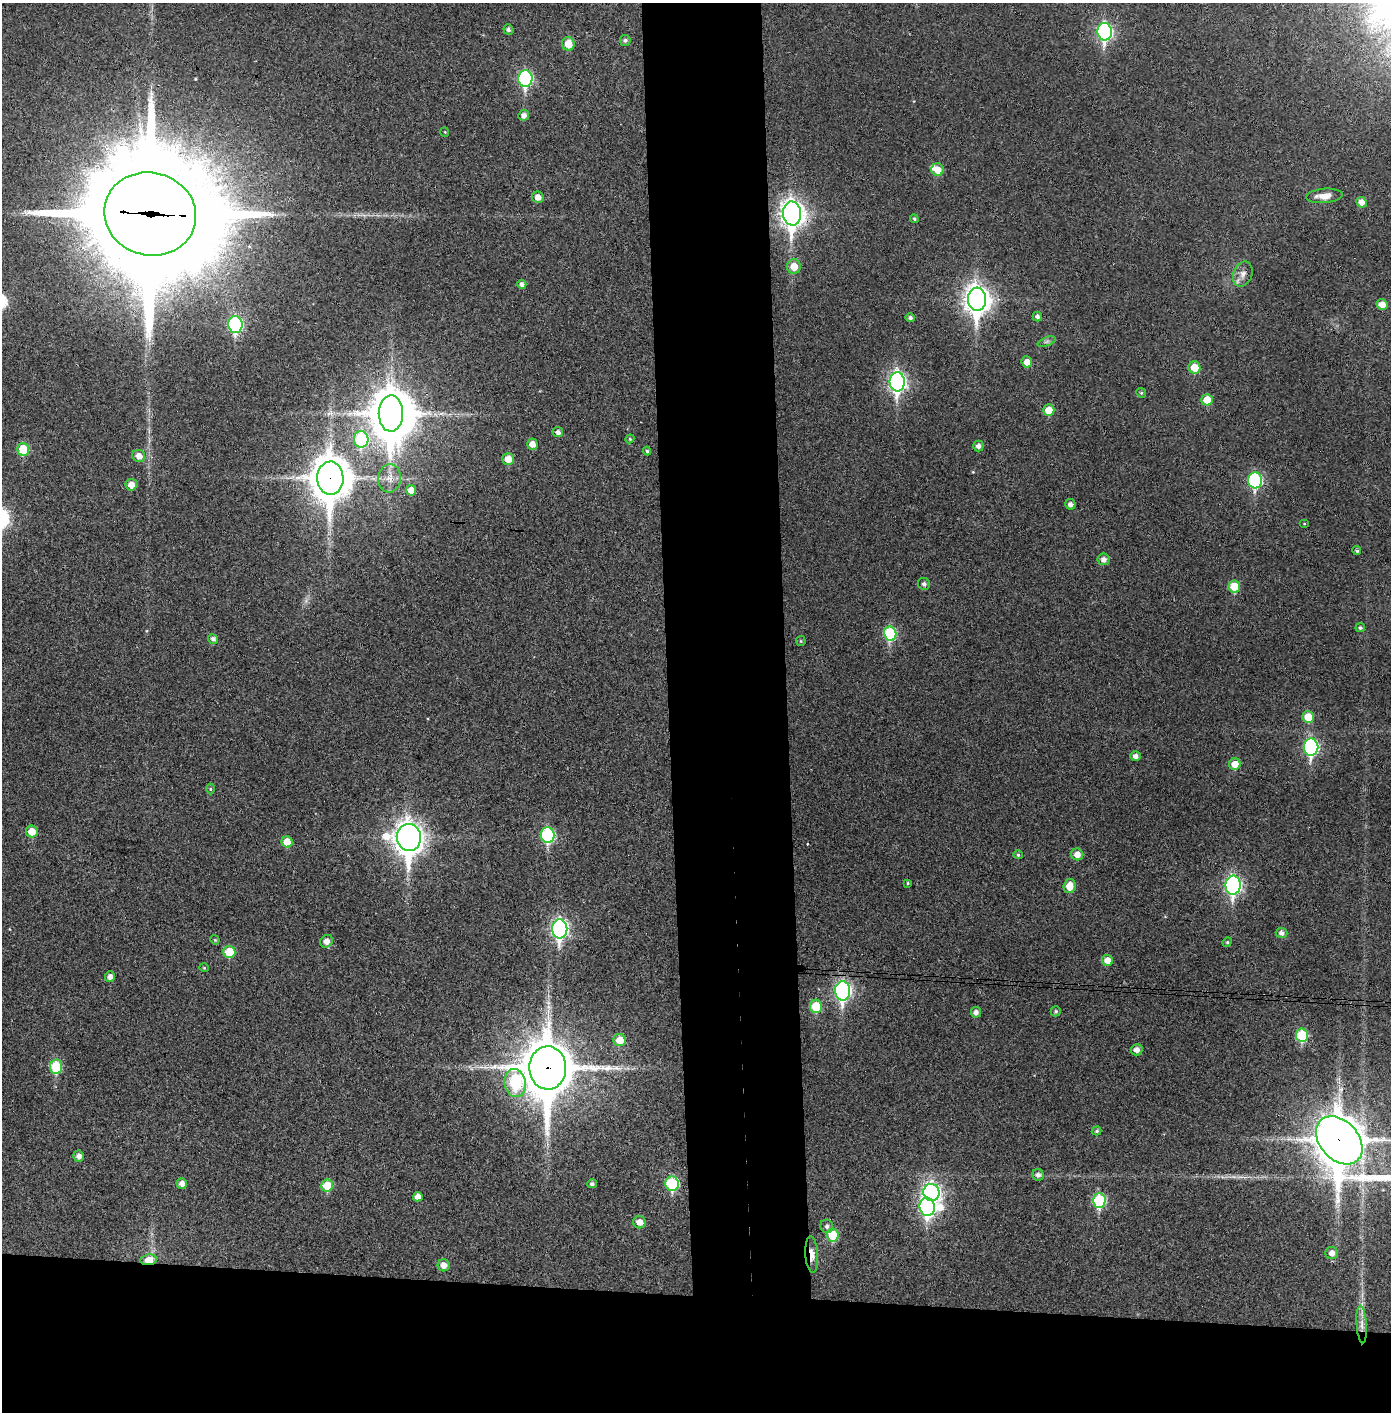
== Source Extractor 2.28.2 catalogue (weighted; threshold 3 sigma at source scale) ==
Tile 8 of 3 x 3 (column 2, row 3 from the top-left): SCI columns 1469-2857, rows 5-1414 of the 4323 x 4241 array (HDU 1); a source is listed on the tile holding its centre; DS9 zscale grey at full resolution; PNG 1393 x 1414 px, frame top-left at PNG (2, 3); each listed source drawn as its Kron ellipse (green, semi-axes under 4 px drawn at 4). Shown black and unused: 16% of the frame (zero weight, under 3 of 4 exposures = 6% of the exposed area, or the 3 px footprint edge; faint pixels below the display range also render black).
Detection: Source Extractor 2.28.2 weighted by HDU 2 'WHT'; one run over the whole footprint, this tile lists its part. Background 0.0472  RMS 0.0056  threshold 0.0254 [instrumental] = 3 sigma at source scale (4.5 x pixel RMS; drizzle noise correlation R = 1.50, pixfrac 1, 0.05/0.05 arcsec/px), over >= 5 px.
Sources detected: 112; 3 inside a brighter object's white glare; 1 cosmic-ray / hot-pixel residue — neither listed nor drawn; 1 inside a brighter listed object's ellipse — not listed separately; the other 107 listed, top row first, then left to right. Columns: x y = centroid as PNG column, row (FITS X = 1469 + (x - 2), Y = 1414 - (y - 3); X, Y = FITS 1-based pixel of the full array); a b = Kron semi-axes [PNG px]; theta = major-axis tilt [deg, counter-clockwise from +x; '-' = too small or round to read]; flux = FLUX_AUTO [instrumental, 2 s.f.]
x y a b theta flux
508 30 5 5 - 1.3
1105 32 9 7 -87 120
625 40 5 5 - 1.2
568 44 7 6 - 7.7
525 79 8 7 - 72
524 115 5 5 - 2.3
445 132 5 3 - 0.42
938 170 6 6 - 6.2
1325 196 18 7 4 5.9
538 197 6 5 - 3.5
1362 202 5 5 - 3.9
150 214 46 41 -14 20000
792 214 12 9 -86 410
914 219 4 3 - 0.69
794 266 7 7 - 7.4
1243 274 13 9 68 3.8
522 284 5 4 - 2
977 299 11 9 -86 560
1382 305 5 5 - 5
1037 316 5 4 - 1.6
910 318 5 4 - 1.5
235 325 8 7 - 75
1047 342 9 3 21 1.1
1027 362 5 5 - 4.8
1194 367 6 6 - 9.1
897 382 9 7 -87 190
1141 393 5 4 - 0.77
1207 400 5 5 - 9.6
1049 410 5 5 - 9.3
391 413 18 12 88 1700
558 432 5 5 - 2
361 439 8 7 - 39
630 439 4 4 - 0.65
532 444 5 5 - 4.3
978 446 5 5 - 2.2
23 449 6 6 - 18
647 451 4 4 - 0.79
139 456 6 6 - 4.1
508 459 6 6 - 6.4
330 478 16 13 -89 1500
390 478 14 11 86 5.4
1255 480 8 7 - 70
131 485 6 6 - 4.6
411 490 5 5 - 4.5
1070 504 5 5 - 2.2
1304 524 5 3 - 0.54
1357 551 4 4 - 1.1
1104 559 6 6 - 2.6
924 584 6 6 - 1.6
1234 587 6 5 - 14
1360 628 4 4 - 0.99
890 634 7 6 - 39
213 639 5 4 - 1.8
801 641 5 5 - 0.65
1308 717 6 5 - 12
1311 747 8 7 - 96
1135 756 5 4 - 2.3
1235 764 6 5 - 6.6
210 789 5 3 - 0.66
32 831 6 6 - 7.8
548 835 8 7 - 59
409 837 13 12 - 680
287 842 5 5 - 9.2
1077 854 6 6 - 4.3
1018 855 5 4 - 0.8
908 883 4 3 - 0.6
1233 885 9 7 87 140
1070 886 7 6 - 7.6
560 929 9 7 -90 170
1282 933 6 5 - 2.1
215 940 5 3 - 0.52
326 941 7 6 - 3.3
1227 942 5 4 - 0.72
229 952 6 6 - 14
1107 960 5 5 - 5.3
204 968 5 3 - 0.44
110 977 5 5 - 2.6
843 991 9 7 -89 150
816 1006 6 6 - 17
1056 1011 5 5 - 0.91
976 1012 5 5 - 2.4
1302 1035 6 6 - 28
620 1040 6 6 - 7.7
1137 1050 6 5 - 3
56 1067 7 6 - 26
548 1068 21 18 -89 2600
515 1083 14 10 -79 35
1097 1131 5 4 - 0.94
1339 1140 27 19 -48 2200
79 1156 5 5 - 2.7
1038 1175 6 5 - 2.3
182 1184 5 5 - 2.6
592 1184 5 4 - 1.3
672 1184 7 6 - 37
327 1186 6 6 - 15
931 1192 8 8 - 180
418 1197 5 4 - 3.5
1099 1200 7 6 - 43
927 1207 9 7 -82 130
639 1222 6 6 - 4.6
827 1226 7 6 - 1.8
833 1235 6 6 - 20
1332 1253 6 6 - 3.3
812 1255 18 6 -86 5.2
149 1260 8 5 8 6.3
444 1265 6 6 - 4.4
1362 1324 19 5 -86 4.4
Overlapping masked pixels (flux is a lower limit): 7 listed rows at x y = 150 214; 792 214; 330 478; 548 1068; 1339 1140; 812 1255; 149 1260
Isophote crosses this tile's border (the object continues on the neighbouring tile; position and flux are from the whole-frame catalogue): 1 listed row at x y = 1339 1140